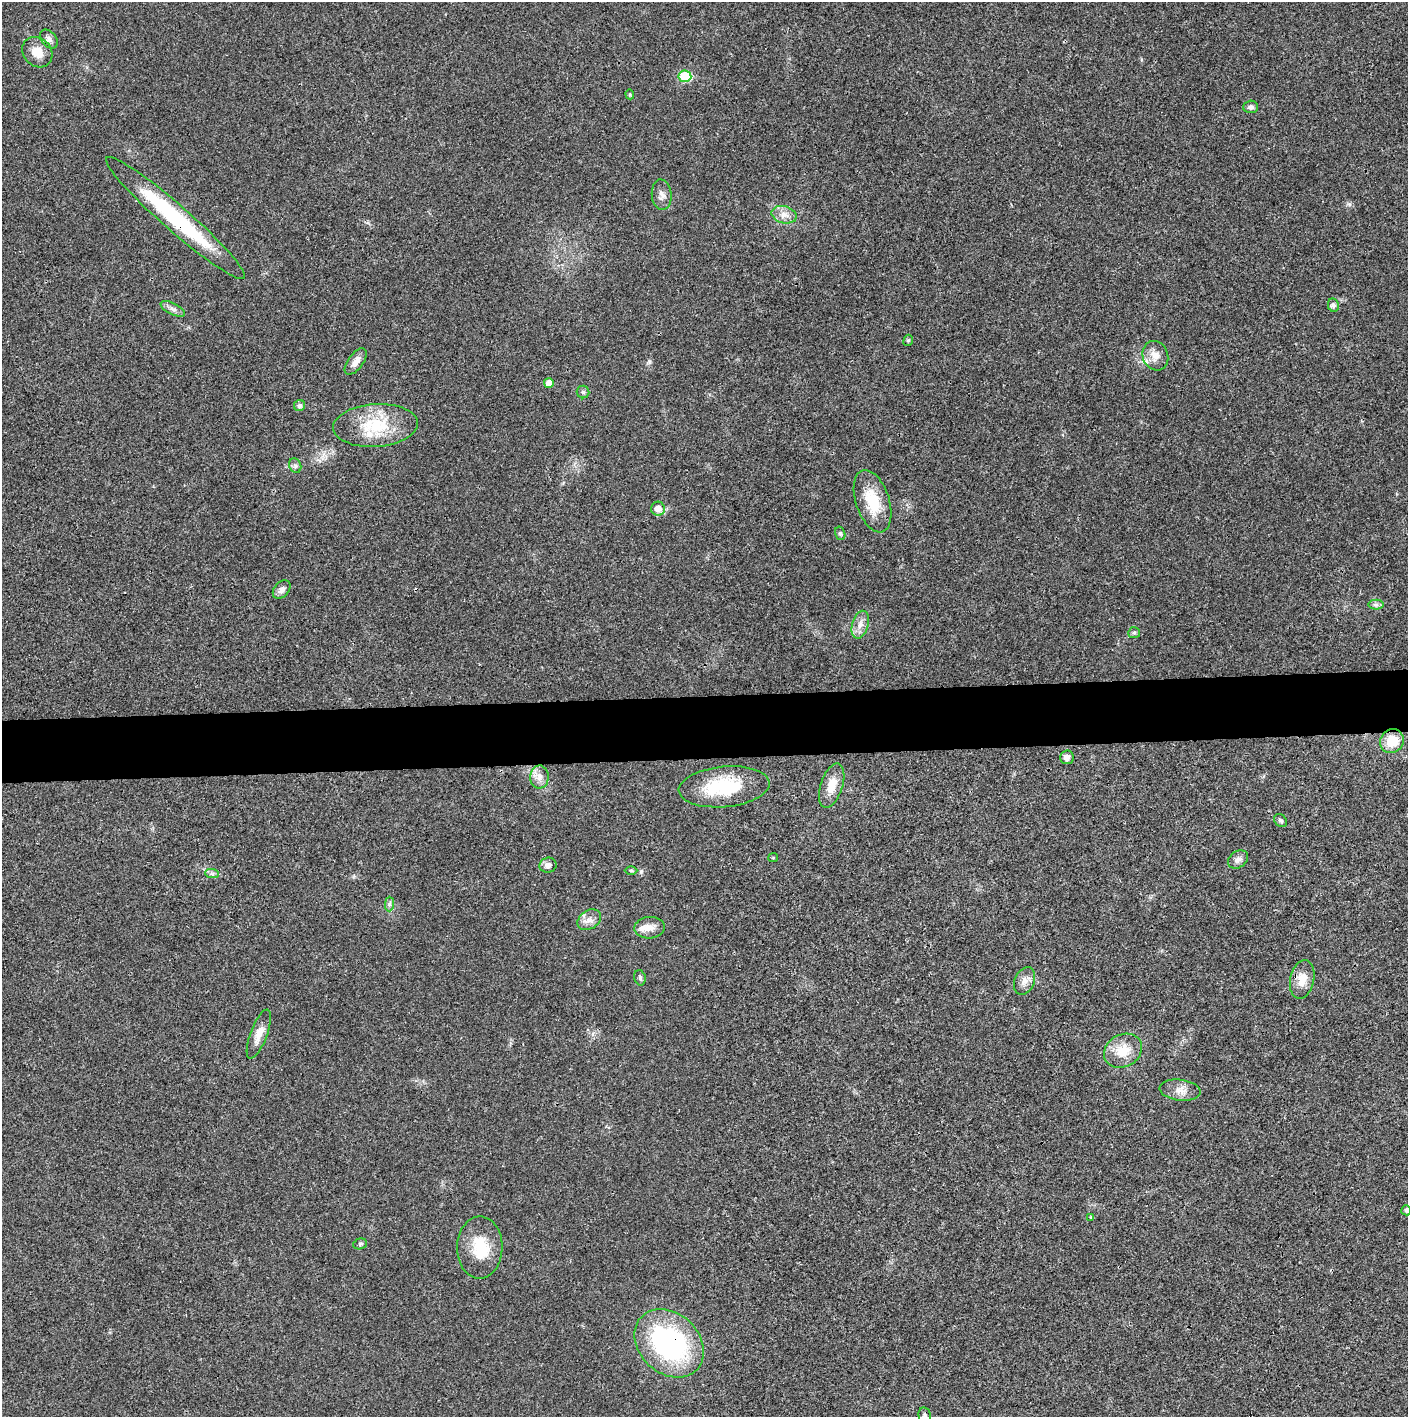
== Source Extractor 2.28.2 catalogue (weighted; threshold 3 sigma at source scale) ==
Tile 5 of 3 x 3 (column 2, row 2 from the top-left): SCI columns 1410-2815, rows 1415-2829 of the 4221 x 4243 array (HDU 1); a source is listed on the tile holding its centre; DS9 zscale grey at full resolution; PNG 1410 x 1419 px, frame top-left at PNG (2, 2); each listed source drawn as its Kron ellipse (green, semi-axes under 4 px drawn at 4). Shown black and unused: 4% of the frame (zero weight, under 3 of 4 exposures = <1% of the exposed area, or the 3 px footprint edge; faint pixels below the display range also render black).
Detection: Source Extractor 2.28.2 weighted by HDU 2 'WHT'; one run over the whole footprint, this tile lists its part. Background 0.0193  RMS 0.005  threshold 0.0225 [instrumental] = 3 sigma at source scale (4.5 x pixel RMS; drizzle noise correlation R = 1.50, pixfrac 1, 0.05/0.05 arcsec/px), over >= 5 px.
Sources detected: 52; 1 inside a brighter listed object's ellipse — not listed separately; the other 51 listed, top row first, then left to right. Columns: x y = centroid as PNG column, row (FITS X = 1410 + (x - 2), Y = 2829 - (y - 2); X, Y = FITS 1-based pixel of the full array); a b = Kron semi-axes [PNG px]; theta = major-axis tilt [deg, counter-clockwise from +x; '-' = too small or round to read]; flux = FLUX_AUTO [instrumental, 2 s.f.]
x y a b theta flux
49 39 10 7 -51 2.2
37 52 16 14 -46 6.8
685 76 6 6 - 26
630 94 5 4 - 0.61
1251 107 7 6 - 1.7
662 195 15 10 -85 3.1
784 215 13 8 -14 3.7
176 218 91 13 -41 57
1333 305 7 5 -79 1.1
173 309 13 5 -27 2.1
908 340 6 4 66 0.72
1155 356 15 12 -69 5.3
356 361 15 7 53 3.6
549 383 5 5 - 4.3
583 392 6 6 - 1
299 405 5 5 - 1.5
375 425 42 21 4 25
295 466 7 6 - 1.3
872 501 32 16 -72 17
658 509 7 7 - 4.5
840 533 7 5 -75 0.9
282 589 10 7 48 2.6
1376 605 7 5 -1 1.2
860 625 14 8 74 3.8
1134 633 6 5 - 0.9
1392 741 12 11 - 11
1067 757 7 7 - 2.2
539 777 11 9 87 3.6
832 786 23 11 72 8
724 787 45 20 5 31
1280 820 7 5 -42 0.99
773 858 5 4 - 0.54
1238 859 11 8 33 2.2
548 865 8 7 - 2.6
631 870 6 4 0 0.71
212 874 7 4 -2 1.1
389 904 7 4 89 1.2
589 920 13 9 34 3.4
649 928 15 10 3 4.6
640 978 8 5 -75 1
1302 979 19 12 78 7.3
1025 981 14 10 67 3.5
259 1034 26 8 69 5.8
1123 1051 20 16 29 11
1180 1090 20 10 -7 4.8
1406 1210 5 4 - 1.1
1091 1217 4 4 - 0.57
360 1244 7 5 17 0.96
480 1248 31 22 89 18
669 1343 38 30 -43 88
925 1416 9 6 -79 1.3
Overlapping masked pixels (flux is a lower limit): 2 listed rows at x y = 176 218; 669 1343
Isophote crosses this tile's border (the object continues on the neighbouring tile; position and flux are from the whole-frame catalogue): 2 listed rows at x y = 1406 1210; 925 1416
Unlisted compact peaks at least as high as the median listed source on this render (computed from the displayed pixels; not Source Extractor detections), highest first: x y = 649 361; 1349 204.